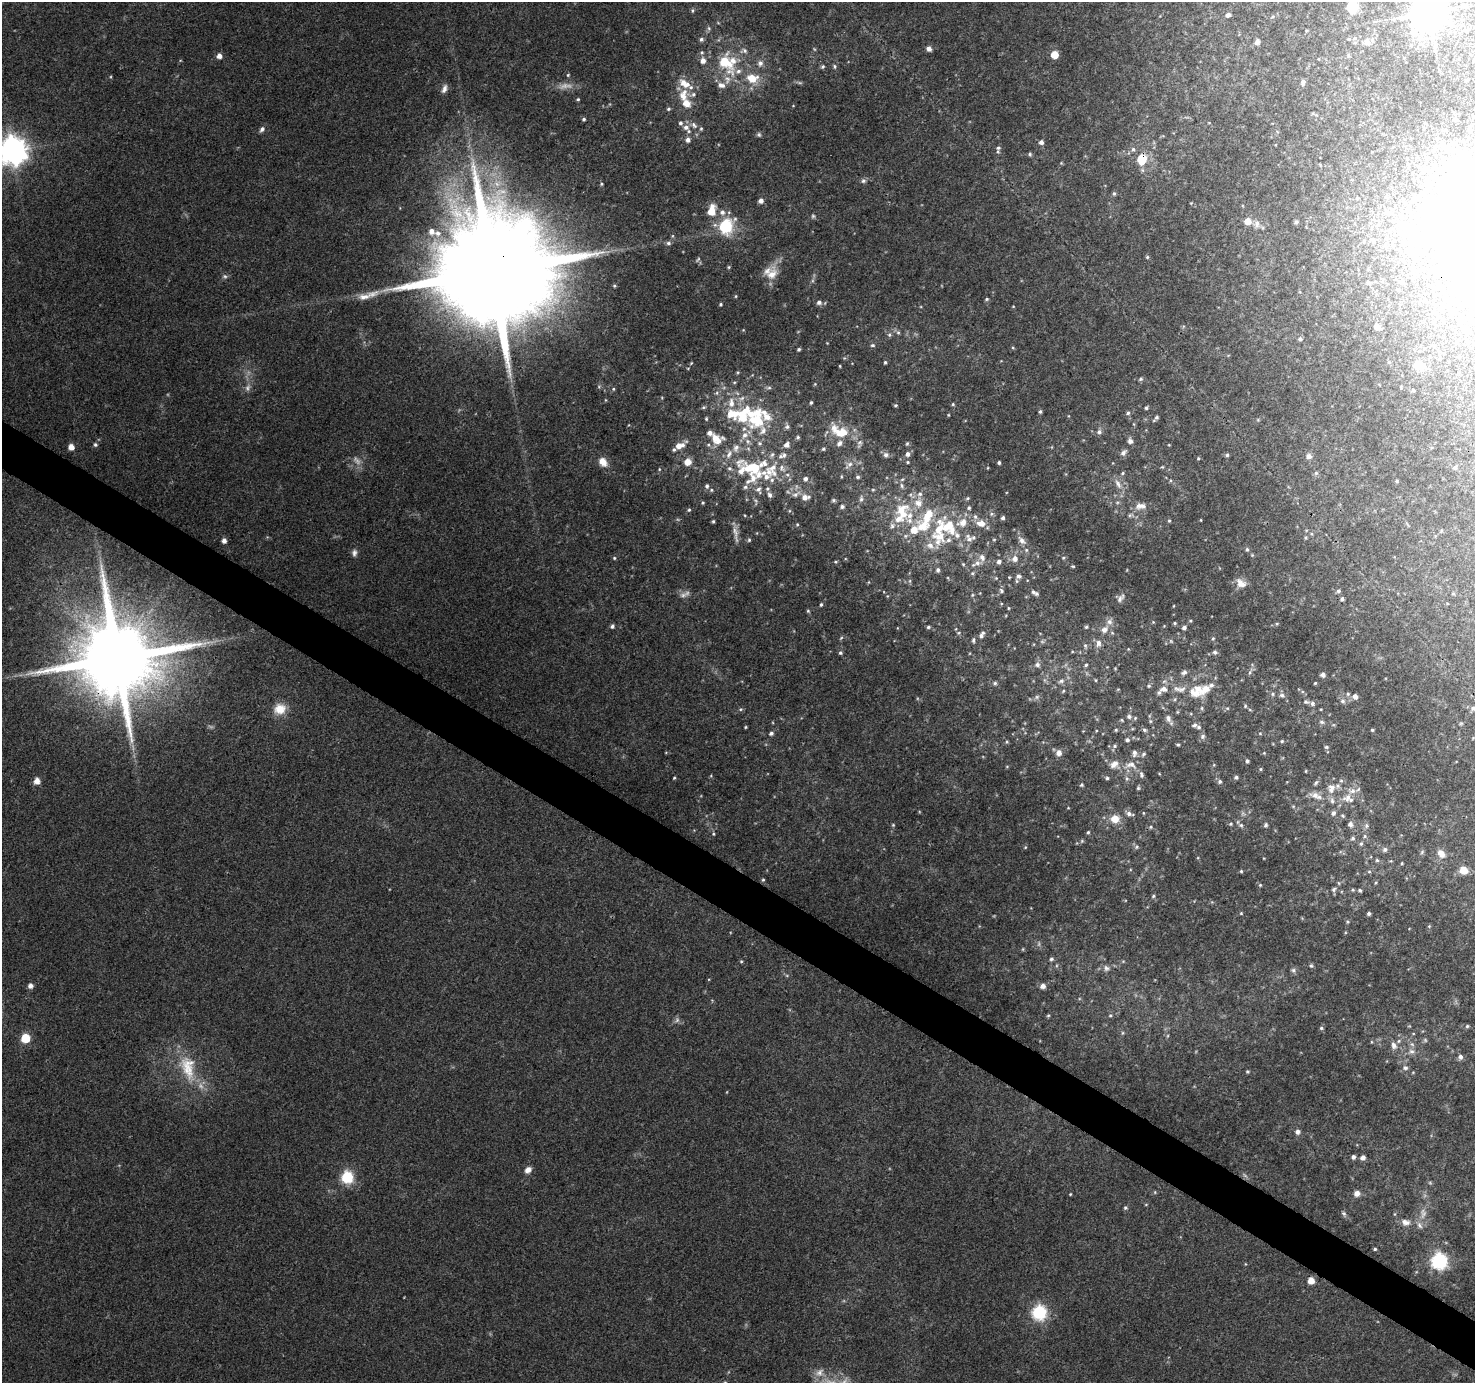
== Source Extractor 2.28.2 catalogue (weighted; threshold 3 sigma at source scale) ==
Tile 6 of 4 x 4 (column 2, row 2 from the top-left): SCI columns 1474-2946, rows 2948-4328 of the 5900 x 5964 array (HDU 1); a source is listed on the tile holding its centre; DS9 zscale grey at full resolution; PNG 1477 x 1385 px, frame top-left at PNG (2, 2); no overlay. Shown black and unused: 4% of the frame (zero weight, under 3 of 4 exposures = <1% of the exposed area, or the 3 px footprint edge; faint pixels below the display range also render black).
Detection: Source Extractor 2.28.2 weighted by HDU 2 'WHT'; one run over the whole footprint, this tile lists its part. Background 0.114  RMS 0.0065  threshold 0.0294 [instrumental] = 3 sigma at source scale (4.5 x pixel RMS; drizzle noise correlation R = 1.50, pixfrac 1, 0.0396/0.0396 arcsec/px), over >= 5 px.
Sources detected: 449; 22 too faint to see at this stretch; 2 inside a brighter object's white glare — not listed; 64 inside a brighter listed object's ellipse — not listed separately; the other 361 listed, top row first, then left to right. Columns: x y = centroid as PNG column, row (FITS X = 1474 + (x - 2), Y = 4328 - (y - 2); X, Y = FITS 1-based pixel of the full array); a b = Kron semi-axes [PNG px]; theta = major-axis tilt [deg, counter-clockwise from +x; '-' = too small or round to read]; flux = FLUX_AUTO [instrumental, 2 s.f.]
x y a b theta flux
1352 7 11 9 -82 21
692 11 6 4 -88 1.1
1429 12 11 10 - 1700
1228 15 5 4 - 2.2
1349 39 5 3 - 0.71
1257 42 7 6 - 2.1
1367 42 8 7 - 3.5
929 49 6 6 - 2.3
744 51 11 7 10 2.9
1054 55 5 5 - 16
219 56 5 5 - 4
725 62 39 20 -58 35
760 63 9 7 83 3.2
835 66 6 5 - 1.1
823 67 5 5 - 1.2
568 75 4 4 - 0.69
752 78 12 9 -7 12
1303 82 7 5 76 1.9
444 89 12 6 70 3
683 95 18 13 70 11
578 99 4 4 - 0.84
668 109 6 4 16 1.1
584 119 4 4 - 1.1
694 125 10 6 -52 2.8
686 127 9 8 - 3.8
262 129 8 5 52 2
688 140 6 6 - 2.8
1041 142 5 5 - 2.5
998 148 7 6 - 1.7
1133 149 6 5 - 1.5
13 151 10 9 - 860
1030 154 5 5 - 1.1
1142 159 9 8 - 17
1465 159 11 9 -87 5.4
1061 163 4 4 - 0.6
1424 169 8 6 -8 2.3
863 181 7 5 2 1.5
601 184 5 4 - 0.77
1114 194 6 4 -76 1.1
761 201 5 5 - 3.5
711 211 10 7 77 14
813 216 5 5 - 1.1
1248 221 6 6 - 7.6
1296 222 5 4 - 1.5
1257 224 10 7 80 3
726 226 18 15 61 30
438 233 11 9 -8 5.5
668 243 7 5 0 1.6
1147 257 5 4 - 0.9
729 267 4 4 - 0.77
492 272 40 27 53 26000
772 274 22 13 68 10
225 276 7 6 - 1.5
1402 282 4 3 - 0.97
1368 283 5 4 - 1.5
614 286 5 4 - 0.87
736 296 5 3 - 0.65
364 297 25 9 15 8.2
987 299 5 4 - 0.94
819 302 6 6 - 2.4
720 304 4 4 - 0.86
1377 327 6 5 - 4.3
743 330 4 4 - 0.55
1465 330 7 5 13 1.4
898 332 6 5 - 1.2
889 335 6 5 - 1.3
1300 339 6 5 - 1.4
872 345 6 4 2 1.2
1013 348 5 3 - 0.69
799 349 4 3 - 1.1
885 362 5 4 - 0.95
691 363 5 3 - 0.62
840 366 3 2 - 0.53
1418 366 10 8 -17 8.6
738 372 5 4 - 0.77
1141 379 6 5 - 1.2
815 384 4 4 - 0.54
599 386 6 3 19 0.81
769 388 8 4 8 1.3
613 389 5 4 - 0.79
1413 390 4 4 - 0.74
717 393 6 5 - 1.6
741 398 11 7 24 4
811 402 4 3 - 0.9
953 404 5 4 - 0.86
895 405 4 4 - 0.95
703 407 6 5 - 1.1
1146 408 5 4 - 1
1040 412 4 4 - 1.2
1128 413 5 5 - 1.3
732 414 16 11 -5 13
1156 418 8 3 46 1.6
706 419 6 4 -89 1
757 420 22 18 12 28
787 427 6 6 - 1.5
842 432 19 12 4 15
1099 432 6 6 - 2.1
798 437 4 4 - 1.1
715 438 12 10 57 7.2
748 441 9 7 -53 2.8
1130 441 6 5 - 3
760 443 6 6 - 1.6
859 443 12 7 80 2.5
907 444 6 4 63 0.9
95 445 6 6 - 1.4
787 445 6 6 - 3
679 446 12 6 24 7.8
71 447 5 4 - 6.4
736 448 13 9 75 4.9
823 449 5 4 - 0.94
1123 452 10 6 50 2.4
907 454 6 5 - 2.6
772 455 8 5 62 1.5
784 455 8 7 - 2.4
886 455 7 7 - 2.4
1227 455 5 5 - 1.2
1309 456 7 6 - 2.4
1198 458 4 3 - 0.78
603 462 11 8 -53 6.6
688 462 6 5 - 9.2
908 462 4 4 - 0.7
999 462 3 3 - 1.3
849 465 14 6 39 3.1
1455 467 5 4 - 1.2
729 468 6 6 - 1.7
752 468 42 20 -16 44
741 471 11 8 63 4.9
769 472 25 12 -25 14
1122 473 6 4 24 0.95
1316 473 6 6 - 1.1
858 477 5 4 - 1.2
753 478 21 11 39 10
805 479 6 5 - 2.1
1118 484 16 7 -60 4.6
707 486 6 5 - 1.6
902 486 8 5 -83 1.7
767 489 6 6 - 1.5
711 490 5 5 - 0.99
758 490 11 9 -76 4
873 490 5 3 - 0.68
796 494 15 6 30 3.6
920 494 8 6 30 2.5
770 495 6 5 - 2.1
805 497 9 6 5 4.7
861 499 8 5 90 1.7
833 500 6 4 0 1
703 503 4 4 - 0.84
1138 505 12 7 70 3.8
842 506 5 5 - 1.5
689 510 5 4 - 0.97
901 511 24 19 84 24
991 514 6 5 - 1.3
975 517 8 7 - 2.3
1003 518 4 4 - 1.5
713 521 4 3 - 0.95
1169 521 5 4 - 0.82
981 523 9 7 -7 7.1
797 524 5 4 - 0.78
923 526 23 19 34 25
947 526 58 18 60 36
735 533 27 5 -83 4.2
969 539 15 8 -59 4.4
749 540 6 5 - 1
994 540 6 4 1 0.71
1022 540 12 7 -48 3.8
224 541 5 4 - 3.3
1247 549 6 5 - 1.2
354 553 10 7 86 2.4
982 557 11 7 -78 3.8
614 558 4 4 - 0.85
1063 558 5 4 - 0.87
1015 559 7 7 - 4.3
836 562 5 4 - 0.79
999 562 6 5 - 2.3
963 564 5 4 - 0.8
1073 566 5 3 - 0.7
938 570 5 4 - 1.4
972 573 6 5 - 1
1018 576 9 7 7 2.6
996 578 4 4 - 0.68
910 581 6 3 -72 0.74
1241 583 14 10 -34 5.7
1001 591 7 6 - 1.6
1338 591 5 5 - 1.4
1033 592 8 5 -59 1.5
972 595 5 4 - 0.79
1120 598 14 6 51 2.8
1342 599 4 4 - 1.3
821 605 5 4 - 0.96
1173 606 4 2 - 0.42
1009 608 4 4 - 0.64
808 611 4 4 - 0.84
1153 622 4 4 - 0.57
1175 623 4 4 - 0.81
612 626 5 4 - 1.7
928 627 5 4 - 1.1
1086 627 5 4 - 0.91
1184 627 5 4 - 1.7
1104 630 10 8 43 4.3
958 633 5 5 - 0.87
982 635 10 5 58 2.6
841 638 6 4 45 0.91
1213 638 5 4 - 0.85
973 640 7 4 89 1.2
1098 643 10 7 81 3.3
1085 645 6 4 -43 1.1
1215 652 6 5 - 1.8
840 653 5 5 - 1.2
117 658 23 20 52 11000
1037 665 7 7 - 2.1
1086 665 4 4 - 0.88
1184 672 7 5 30 1.9
1250 672 11 4 65 1.6
1323 675 5 4 - 2.6
1096 680 5 3 - 0.57
1061 681 8 6 27 2.1
995 683 5 5 - 1.3
1315 683 3 3 - 0.8
1149 686 5 4 - 0.88
1164 689 9 7 9 4
1182 689 12 7 32 3.5
1205 689 17 11 34 8.7
1063 691 5 4 - 0.73
1272 694 5 5 - 1
1348 694 6 5 - 1.1
1282 695 8 6 -18 2
1355 696 6 6 - 3.4
1037 697 7 5 46 1.4
1175 699 6 3 71 0.79
1343 701 7 7 - 2.2
1306 702 7 5 -22 1.5
1312 704 6 6 - 1.9
1245 706 5 5 - 0.87
1202 708 6 4 -90 0.95
1227 708 5 3 - 0.79
1473 708 6 5 - 1.8
280 709 15 13 22 11
740 709 6 5 - 1.1
1321 709 4 2 - 0.5
1250 710 5 3 - 0.59
1129 716 7 6 - 2.1
1168 718 11 7 -72 3
1122 720 5 3 - 0.62
1150 721 5 5 - 0.86
1322 722 7 5 -16 1.5
1195 725 7 5 12 1.8
746 727 3 3 - 0.65
1116 730 4 4 - 0.82
1144 730 6 5 - 1.3
1372 730 4 3 - 0.83
771 733 6 5 - 1.6
1260 733 5 3 - 0.59
1203 736 7 6 - 1.7
1127 740 6 5 - 1.5
1282 741 5 4 - 0.81
1007 742 5 4 - 0.83
1178 745 4 3 - 0.9
1114 746 6 5 - 1.3
1326 747 6 5 - 1.2
1059 753 7 6 - 4.1
1134 753 8 5 85 2.5
1264 753 4 4 - 0.52
1143 754 7 5 52 1.4
1247 761 4 4 - 1.2
1131 765 19 10 2 6.4
1261 769 4 4 - 0.75
1306 771 4 3 - 0.52
1141 775 9 6 -77 1.7
1236 777 5 4 - 1.5
674 778 3 3 - 0.69
1107 778 4 4 - 1.1
1127 778 7 5 -88 1.6
37 781 6 5 - 5.9
1220 781 5 5 - 1.3
1316 783 8 5 46 1.3
1081 785 5 4 - 0.95
1332 787 12 9 19 4.9
1138 788 5 4 - 0.91
1358 789 6 5 - 1.2
1316 795 17 7 -21 6
1348 798 17 11 -21 8.1
1332 801 8 6 -74 2
1068 808 4 3 - 0.47
1143 813 5 3 - 0.57
1333 813 7 6 - 2
1129 814 8 6 -27 2.6
1342 816 6 4 -21 0.9
1115 819 9 8 - 8.6
1231 824 5 4 - 0.79
1350 824 7 6 - 2.5
893 825 5 4 - 0.75
1241 825 8 6 -35 1.8
1266 825 6 5 - 1.3
1366 826 8 6 -89 1.8
1151 827 5 5 - 0.98
1088 832 5 4 - 0.91
713 834 4 4 - 0.73
1365 836 6 5 - 1.2
1353 838 6 5 - 1.4
1082 841 5 5 - 0.93
1361 844 6 5 - 1.4
1025 847 4 4 - 0.65
1137 847 5 5 - 1.2
1385 849 6 6 - 2
1422 852 6 5 - 1.1
1441 854 11 7 -49 5.1
1377 860 6 4 -43 1
1402 863 5 3 - 0.63
1464 870 6 5 - 12
1241 871 4 4 - 0.81
1369 872 6 4 0 0.87
763 880 5 4 - 0.81
1260 885 5 5 - 0.86
1334 889 6 5 - 1.5
1352 890 5 5 - 0.92
1360 890 5 4 - 1.1
1153 896 5 4 - 0.99
1241 913 4 4 - 0.67
1369 913 4 4 - 1.6
1347 922 5 4 - 0.87
1429 926 5 4 - 0.76
1023 949 5 3 - 0.61
1051 959 5 5 - 1.3
741 961 4 4 - 0.77
1311 966 6 5 - 1.2
1106 968 8 7 - 2.4
1293 970 7 6 - 1.7
30 986 5 5 - 3.5
1043 986 6 5 - 3.8
1110 1015 5 4 - 1
1048 1016 5 4 - 0.85
677 1020 8 6 86 1.9
1467 1026 5 4 - 0.93
1321 1028 5 4 - 1.1
1122 1033 6 3 71 0.76
25 1038 6 5 - 29
1394 1045 11 7 -70 3.4
1412 1051 9 7 -13 2.7
1460 1057 6 5 - 2.4
188 1067 40 21 -76 29
1405 1068 7 6 - 1.9
1247 1071 4 4 - 0.81
1298 1132 6 6 - 2.6
1353 1157 5 5 - 2
1363 1158 5 5 - 3.5
528 1170 8 6 43 4
347 1177 6 6 - 77
1155 1192 5 3 - 0.63
1357 1193 7 6 - 4
1070 1194 3 3 - 0.57
1146 1204 5 3 - 0.56
1125 1208 5 5 - 1.1
1344 1213 7 5 -48 1.5
1405 1222 13 9 -8 4.5
1419 1225 10 7 -58 2.8
1375 1249 4 3 - 1.1
1439 1261 7 7 - 190
1311 1281 5 5 - 7.7
1039 1313 7 6 - 130
819 1372 14 9 39 5.4
725 1382 6 4 0 0.81
Overlapping masked pixels (flux is a lower limit): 3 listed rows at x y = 1142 159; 492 272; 117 658
Isophote crosses this tile's border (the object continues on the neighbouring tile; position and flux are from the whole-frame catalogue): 5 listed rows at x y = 1352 7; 1429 12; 13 151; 1473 708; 725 1382